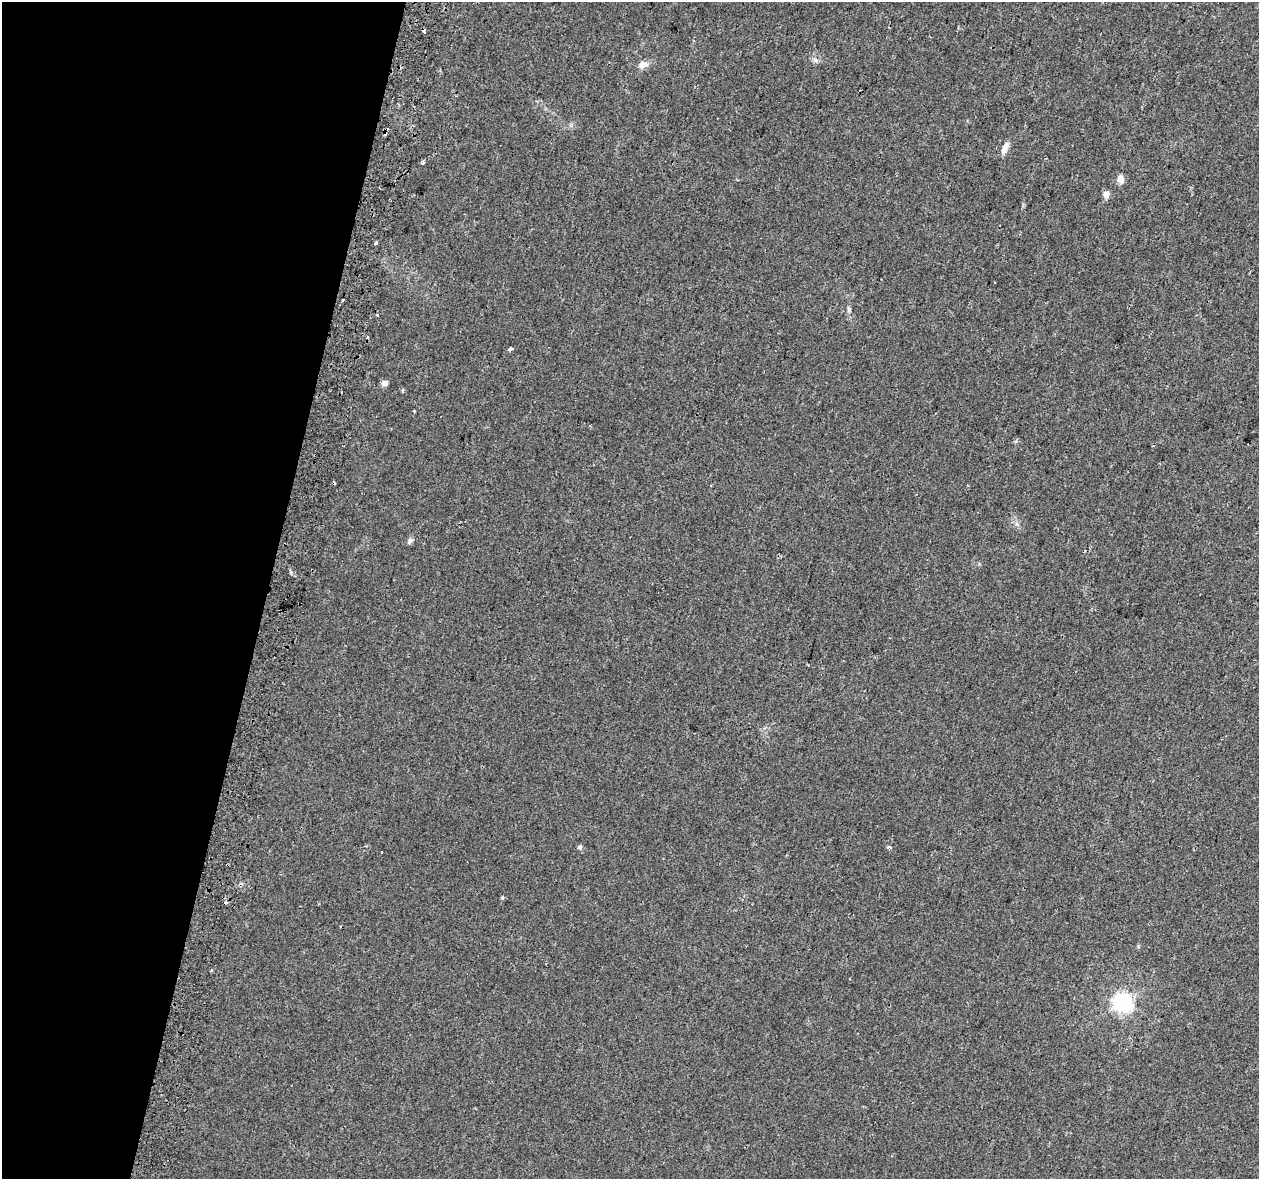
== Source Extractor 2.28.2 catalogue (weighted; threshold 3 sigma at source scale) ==
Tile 9 of 4 x 4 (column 1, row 3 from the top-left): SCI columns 59-1315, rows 1520-2696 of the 5135 x 5332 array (HDU 1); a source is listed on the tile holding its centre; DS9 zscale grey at full resolution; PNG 1261 x 1181 px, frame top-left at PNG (2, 2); no overlay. Shown black and unused: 21% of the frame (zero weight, under 2 of 3 exposures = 4% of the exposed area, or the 3 px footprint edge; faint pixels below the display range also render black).
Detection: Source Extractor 2.28.2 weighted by HDU 2 'WHT'; one run over the whole footprint, this tile lists its part. Background 0.0306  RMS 0.0051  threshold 0.0229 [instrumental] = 3 sigma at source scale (4.5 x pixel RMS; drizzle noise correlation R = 1.50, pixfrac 1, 0.0396/0.0396 arcsec/px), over >= 5 px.
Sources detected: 27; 4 cosmic-ray / hot-pixel residue — not listed; the other 23 listed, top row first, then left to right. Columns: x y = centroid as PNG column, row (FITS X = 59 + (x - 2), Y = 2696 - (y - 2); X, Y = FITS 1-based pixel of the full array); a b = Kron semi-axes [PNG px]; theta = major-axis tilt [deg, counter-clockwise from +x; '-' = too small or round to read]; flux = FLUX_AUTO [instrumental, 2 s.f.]
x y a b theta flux
423 31 4 3 - 8.7
815 60 7 5 -44 1.2
643 65 13 8 18 3.3
1005 148 15 6 67 3.6
423 163 4 3 - 1
1121 179 11 7 -78 2.8
1106 195 5 5 - 5.7
376 243 4 3 - 4
342 300 3 3 - 2.4
849 309 8 5 -82 1.1
377 315 4 3 - 0.75
368 337 3 3 - 4
510 349 3 3 - 1.9
384 383 8 6 0 1.9
403 391 4 3 - 0.71
414 411 3 3 - 0.7
1153 446 3 2 - 0.36
410 541 8 6 47 1.4
580 847 6 5 - 1.1
889 847 4 4 - 1.7
382 852 3 2 - 0.55
502 897 3 3 - 1.7
1123 1003 7 7 - 240
Overlapping masked pixels (flux is a lower limit): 1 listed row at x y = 423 31